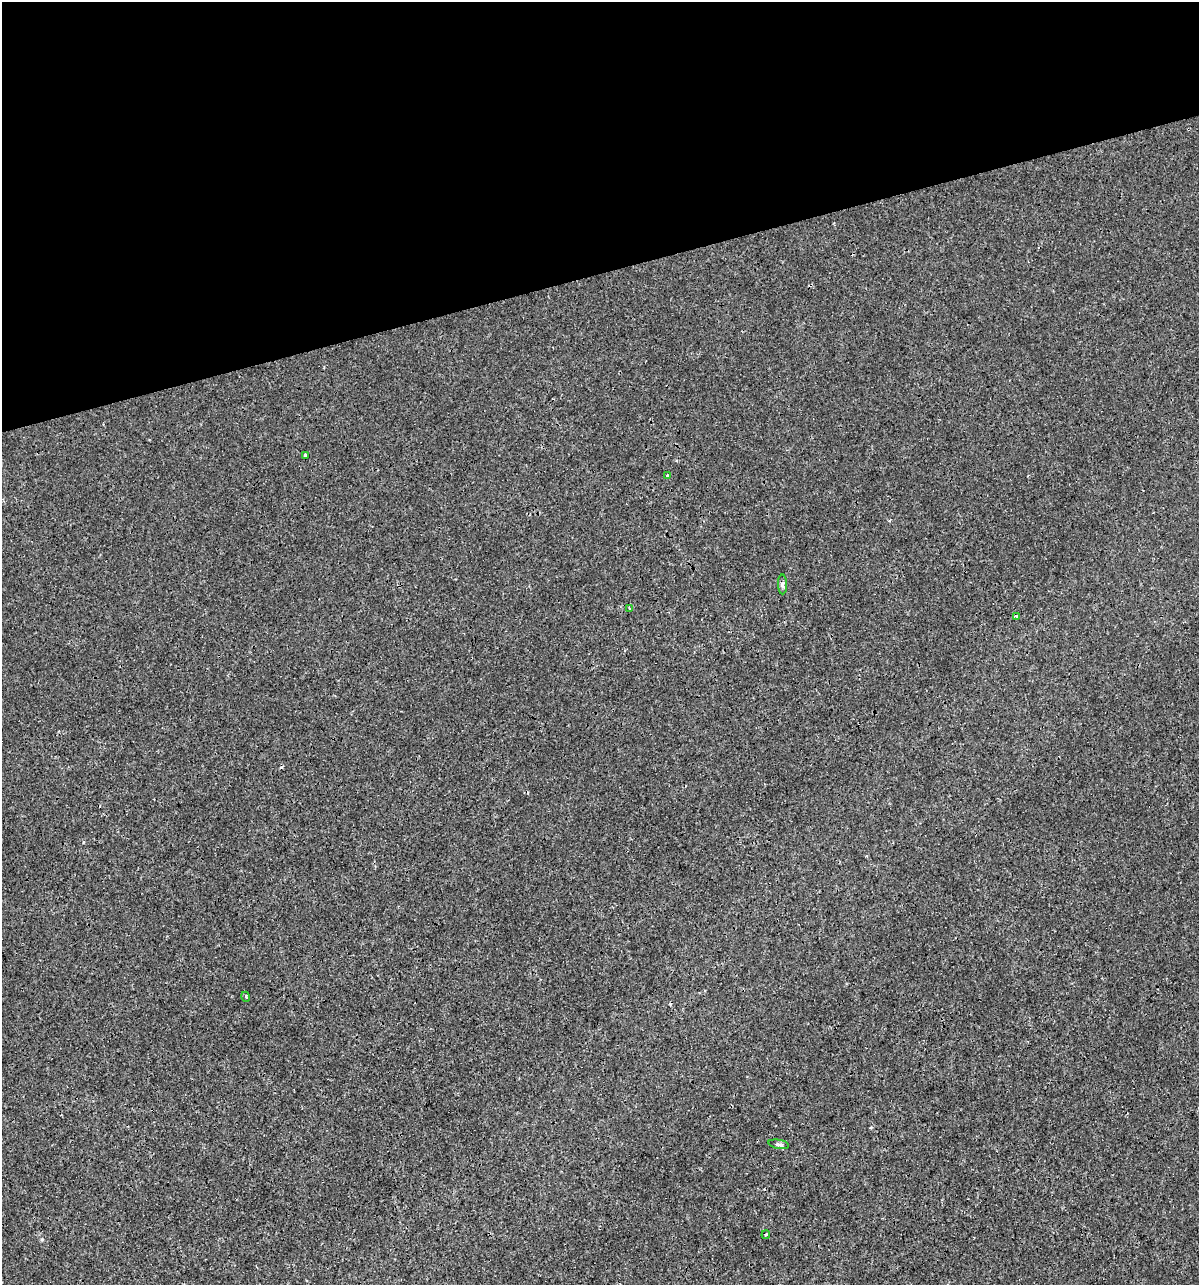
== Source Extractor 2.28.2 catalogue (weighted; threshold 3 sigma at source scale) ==
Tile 3 of 4 x 4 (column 3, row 1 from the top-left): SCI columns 2441-3637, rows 3850-5132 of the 4930 x 5132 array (HDU 1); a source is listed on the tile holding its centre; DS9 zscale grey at full resolution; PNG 1201 x 1287 px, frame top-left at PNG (2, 2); each listed source drawn as its Kron ellipse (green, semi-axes under 4 px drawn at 4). Shown black and unused: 21% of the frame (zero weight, under 3 of 4 exposures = <1% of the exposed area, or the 3 px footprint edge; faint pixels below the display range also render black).
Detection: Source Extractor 2.28.2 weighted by HDU 2 'WHT'; one run over the whole footprint, this tile lists its part. Background 9.33e-05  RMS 0.0017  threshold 0.00783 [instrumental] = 3 sigma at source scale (4.5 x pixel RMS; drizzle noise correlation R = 1.50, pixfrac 1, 0.0396/0.0396 arcsec/px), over >= 5 px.
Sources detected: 10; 2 cosmic-ray / hot-pixel residue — neither listed nor drawn; the other 8 listed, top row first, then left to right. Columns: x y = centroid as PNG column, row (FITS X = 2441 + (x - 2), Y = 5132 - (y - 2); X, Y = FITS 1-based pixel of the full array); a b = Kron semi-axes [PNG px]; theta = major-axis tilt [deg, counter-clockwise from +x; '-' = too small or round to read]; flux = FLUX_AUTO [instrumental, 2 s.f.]
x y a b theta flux
305 455 4 3 - 0.46
667 475 3 3 - 0.36
782 584 10 4 -90 0.42
629 608 4 2 - 0.16
1016 616 3 2 - 0.35
246 997 5 3 - 0.19
779 1144 10 4 -10 0.38
766 1235 4 3 - 0.33